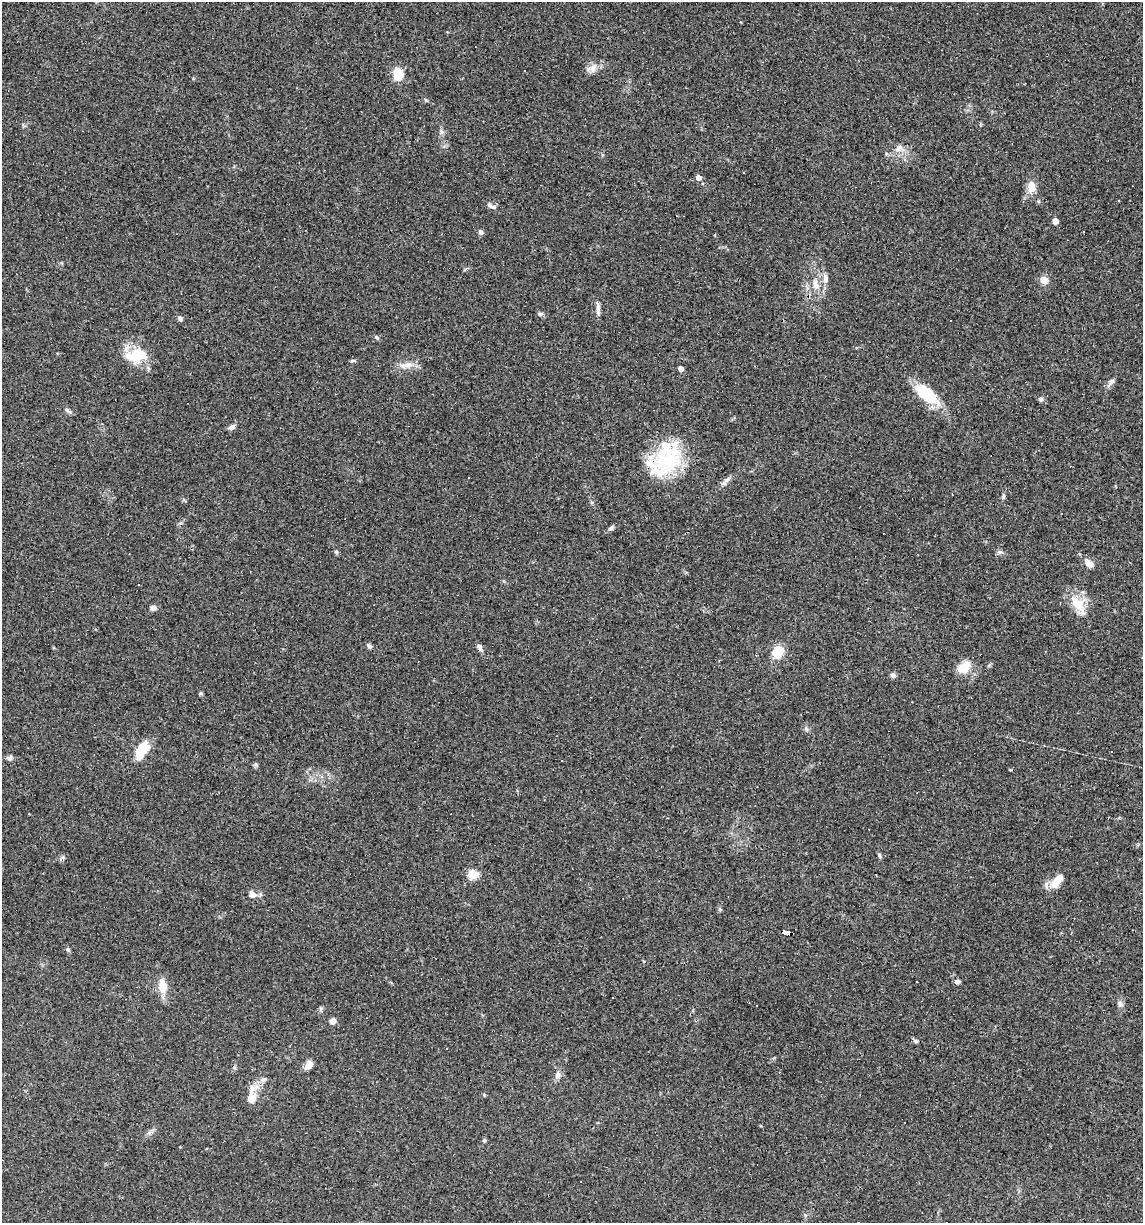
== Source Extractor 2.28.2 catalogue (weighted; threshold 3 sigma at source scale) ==
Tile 6 of 4 x 4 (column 2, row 2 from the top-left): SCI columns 1254-2394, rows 2445-3665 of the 4907 x 4887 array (HDU 1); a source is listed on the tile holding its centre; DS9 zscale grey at full resolution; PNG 1145 x 1225 px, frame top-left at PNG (2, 2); no overlay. Shown black and unused: <1% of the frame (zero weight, under 3 of 4 exposures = <1% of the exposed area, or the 3 px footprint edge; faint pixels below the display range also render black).
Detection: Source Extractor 2.28.2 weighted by HDU 2 'WHT'; one run over the whole footprint, this tile lists its part. Background 0.0582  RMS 0.0049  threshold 0.022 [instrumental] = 3 sigma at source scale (4.5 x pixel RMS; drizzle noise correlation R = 1.50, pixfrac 1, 0.05/0.05 arcsec/px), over >= 5 px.
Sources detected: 73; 9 cosmic-ray / hot-pixel residue — not listed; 3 inside a brighter listed object's ellipse — not listed separately; the other 61 listed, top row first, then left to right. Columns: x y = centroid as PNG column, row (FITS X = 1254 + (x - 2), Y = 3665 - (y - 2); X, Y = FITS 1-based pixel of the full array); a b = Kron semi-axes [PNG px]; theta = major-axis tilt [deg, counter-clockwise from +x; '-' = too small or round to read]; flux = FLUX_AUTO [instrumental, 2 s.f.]
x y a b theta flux
592 68 15 10 33 3.6
398 74 13 9 -85 9.8
899 148 11 7 30 2.5
698 177 6 5 - 2.3
1031 187 16 10 90 5
494 207 9 5 2 1.5
1055 221 5 4 - 4.1
1083 231 3 3 - 2.2
481 232 7 5 -89 1.1
825 278 13 7 -85 2.7
1044 280 9 9 - 3.2
815 284 14 8 -80 3.6
598 309 18 5 -90 2.1
540 314 6 5 - 0.92
180 318 7 5 -57 1.2
376 337 7 4 -32 0.71
136 356 28 17 9 14
352 361 6 4 17 0.76
406 365 20 8 9 4.3
681 369 5 4 - 2
1111 382 15 5 52 1.8
927 394 32 13 -39 17
1041 399 7 5 -13 1
68 411 11 4 -40 1.1
232 427 8 6 29 1.8
666 462 51 28 43 37
726 480 17 5 43 2.1
1003 496 8 5 64 0.88
185 502 5 4 - 0.65
611 528 7 5 16 1
336 552 6 5 - 0.74
1091 564 8 7 - 2.9
138 585 3 2 - 0.36
1078 604 30 15 -59 9.8
153 608 6 6 - 2
369 646 8 5 -44 1.2
480 648 13 5 -58 1.6
778 652 12 10 60 9.5
964 667 19 12 38 7
893 676 8 6 -25 1.2
806 728 7 4 -57 0.91
141 750 21 10 62 13
9 758 7 6 - 1.3
256 764 6 4 -90 0.79
879 855 5 4 - 0.85
63 857 6 4 72 0.86
473 875 6 5 - 21
1056 883 17 12 59 5.5
252 894 9 7 -36 3.1
786 933 9 4 -17 200
68 950 7 5 -69 0.77
957 982 6 5 - 1.3
162 986 20 9 -86 6.9
1120 1004 8 7 - 1.5
333 1021 7 6 - 2.1
916 1041 5 3 - 0.8
309 1065 9 7 56 3.9
558 1075 11 7 77 2.1
264 1080 7 6 - 1.3
252 1088 16 10 75 4.6
484 1095 5 4 - 0.55
Overlapping masked pixels (flux is a lower limit): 1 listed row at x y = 786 933
Unlisted compact peaks at least as high as the median listed source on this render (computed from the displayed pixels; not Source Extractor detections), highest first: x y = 426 100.